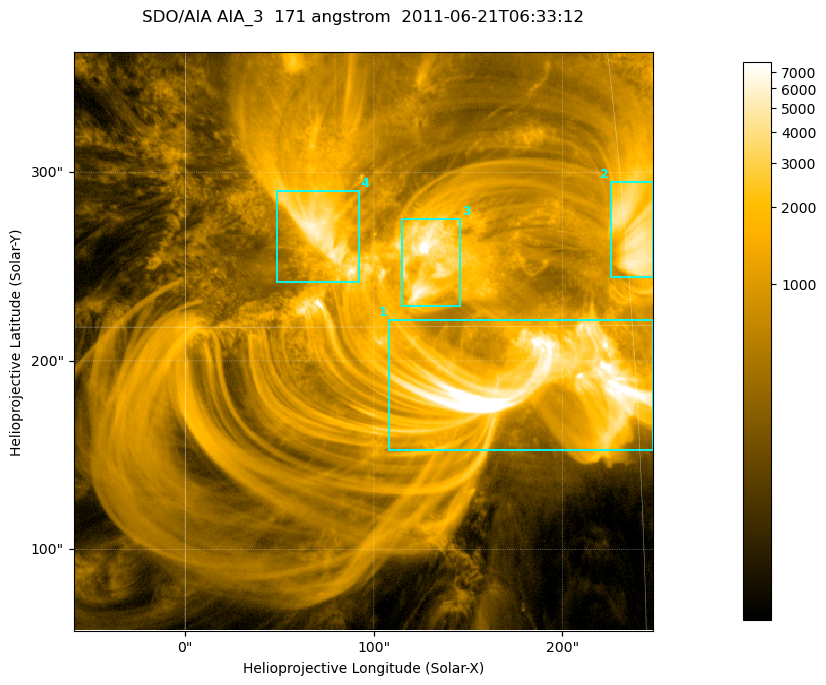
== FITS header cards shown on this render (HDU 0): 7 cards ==
TELESCOP= 'SDO/AIA '
INSTRUME= 'AIA_3   '
WAVELNTH=                  171
WAVEUNIT= 'angstrom'
DATE-OBS= '2011-06-21T06:33:12.34'
CTYPE1  = 'HPLN-TAN'
CTYPE2  = 'HPLT-TAN'

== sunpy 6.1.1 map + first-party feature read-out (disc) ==
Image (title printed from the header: SDO/AIA AIA_3  171 angstrom  2011-06-21T06:33:12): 512 x 512 px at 0.599 arcsec/px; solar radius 944 arcsec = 1575 px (partial field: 3.4% of the solar disc is inside the frame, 100% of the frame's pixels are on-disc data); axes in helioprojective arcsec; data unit not stated in the header (colour bar unlabelled)
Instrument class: DISC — disc imager (sunpy class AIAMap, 171 A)
Bright regions (active regions / flare kernels): reference = the on-disc median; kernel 5 px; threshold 5 sigma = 2448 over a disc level ~540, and >= 1.15x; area >= 262 px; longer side >= 6 px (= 3.6 arcsec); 4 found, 4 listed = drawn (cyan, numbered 1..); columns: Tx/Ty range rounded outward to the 2 arcsec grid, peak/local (2 s.f.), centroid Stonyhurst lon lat
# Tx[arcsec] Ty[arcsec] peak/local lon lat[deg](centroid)
1 108..248 152..222 23 +12 +13
2 224..248 244..296 10 +15 +18
3 114..146 228..276 18 +8 +17
4 48..92 242..290 11 +5 +18